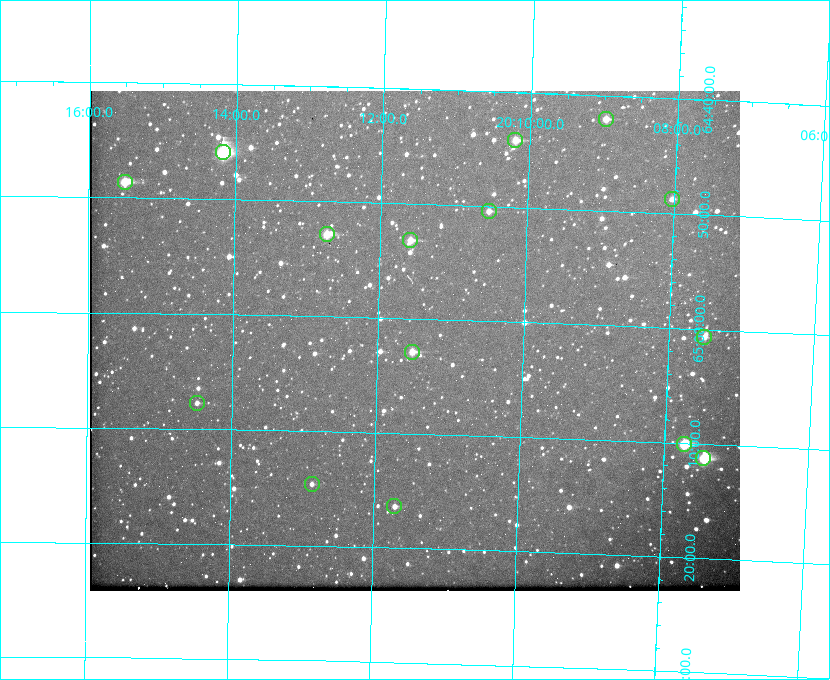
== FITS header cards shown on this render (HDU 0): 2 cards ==
NAXIS1  =                  650
NAXIS2  =                  500

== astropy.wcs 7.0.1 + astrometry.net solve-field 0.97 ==
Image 650 x 500 px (HDU 0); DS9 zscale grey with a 90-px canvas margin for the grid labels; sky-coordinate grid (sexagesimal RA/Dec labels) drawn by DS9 from the SOLVED WCS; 15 Tycho-2 reference stars matched to detected sources circled (green)
Header WCS: none
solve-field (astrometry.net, Tycho-2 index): SOLVED blind (the file carries no WCS)
Solved WCS: RA---TAN-SIP/DEC--TAN-SIP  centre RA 20:11:30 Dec +65:02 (302.87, +65.03 deg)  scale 5.23 arcsec/px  FOV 56.7' x 43.6'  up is +178 deg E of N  parity flipped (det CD > 0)
(file carries no celestial WCS; the grid is the blind solution)
Tycho-2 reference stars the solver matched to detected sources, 15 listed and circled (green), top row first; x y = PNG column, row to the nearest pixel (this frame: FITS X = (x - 90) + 1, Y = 500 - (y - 91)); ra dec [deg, ICRS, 3 dp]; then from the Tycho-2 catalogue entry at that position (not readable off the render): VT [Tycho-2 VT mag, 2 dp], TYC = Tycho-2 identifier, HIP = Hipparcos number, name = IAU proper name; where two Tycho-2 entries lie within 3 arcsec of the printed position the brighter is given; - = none
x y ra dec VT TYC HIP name
606 119 302.245 +64.701 10.15 4240-635-1 - -
515 140 302.549 +64.736 9.65 4240-950-1 - -
223 152 303.544 +64.765 7.36 4240-620-1 99731 -
125 182 303.878 +64.810 8.93 4240-794-1 - -
672 199 302.008 +64.813 10.38 4240-809-1 - -
489 211 302.633 +64.841 10.69 4240-985-1 - -
327 234 303.184 +64.880 9.02 4240-488-1 - -
410 240 302.897 +64.886 9.40 4240-717-1 - -
704 337 301.878 +65.011 10.80 4240-59-1 - -
412 352 302.882 +65.048 10.25 4240-98-1 - -
197 403 303.620 +65.129 11.18 4240-34-1 - -
684 444 301.932 +65.168 8.01 4240-866-1 99147 -
703 458 301.862 +65.188 7.70 4240-604-1 99125 -
312 484 303.217 +65.244 11.17 4240-236-1 - -
394 506 302.928 +65.273 10.74 4240-760-1 - -